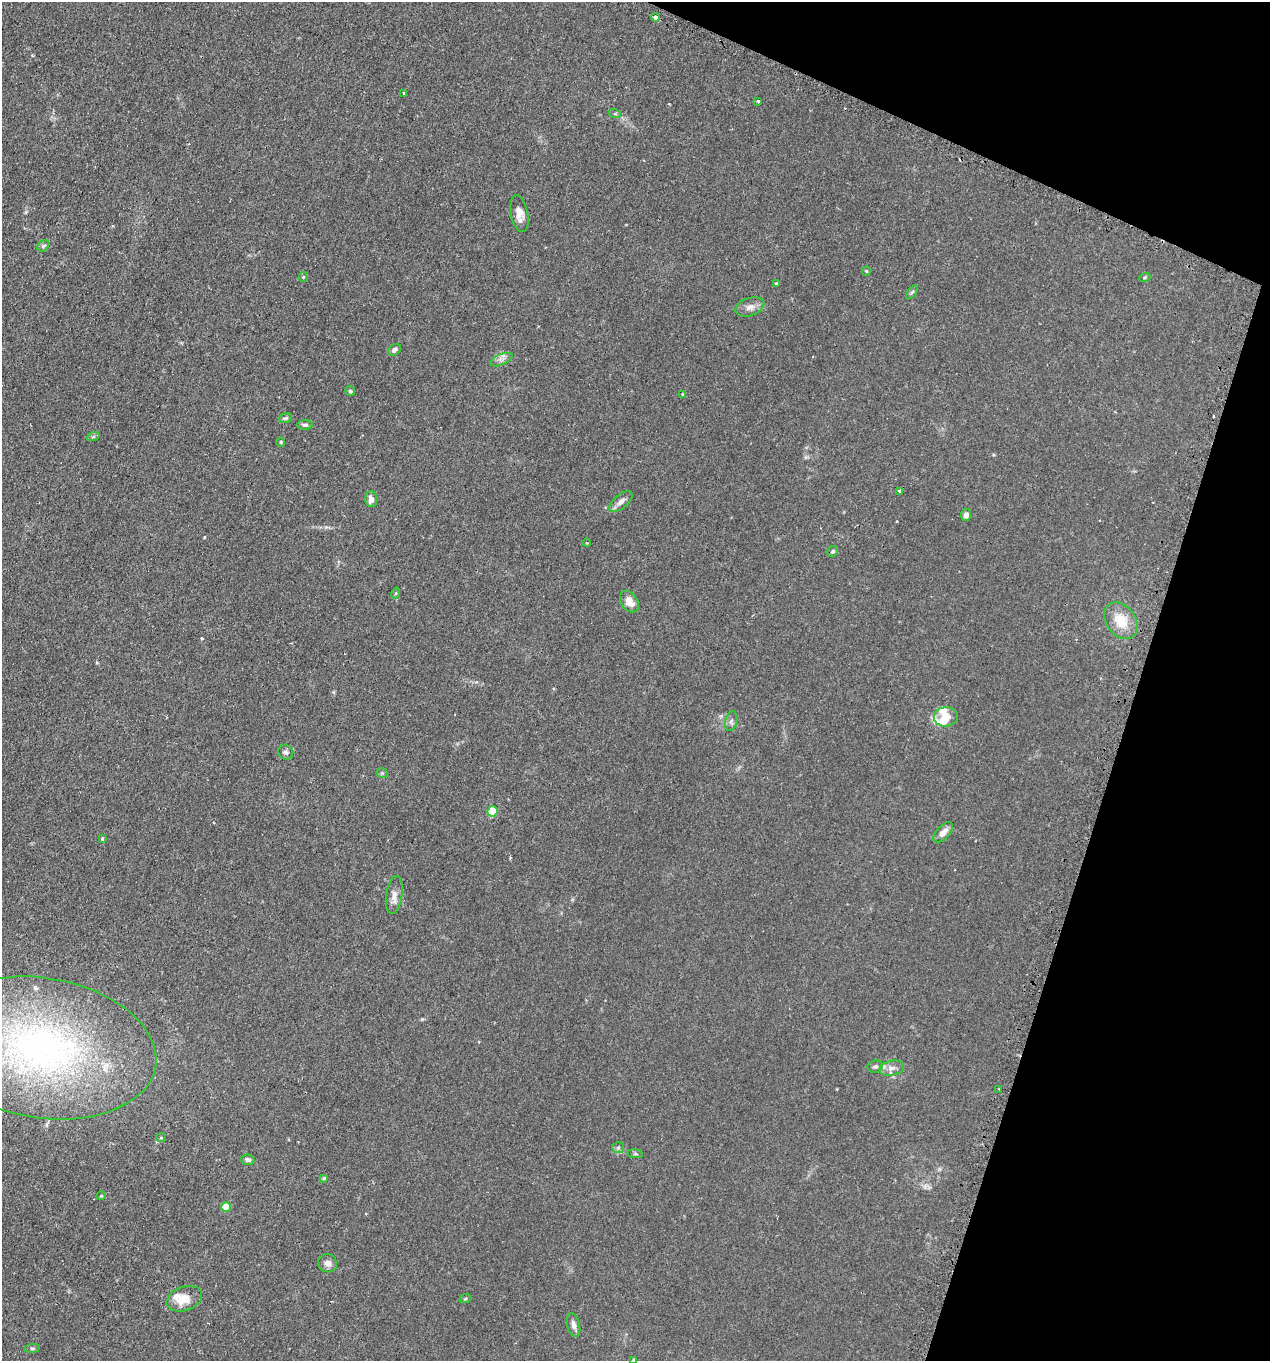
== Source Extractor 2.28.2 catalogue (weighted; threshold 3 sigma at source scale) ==
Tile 8 of 4 x 4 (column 4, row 2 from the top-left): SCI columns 4020-5287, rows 2938-4296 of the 5665 x 5686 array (HDU 1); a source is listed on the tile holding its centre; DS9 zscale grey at full resolution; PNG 1272 x 1363 px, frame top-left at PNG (2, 2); each listed source drawn as its Kron ellipse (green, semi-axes under 4 px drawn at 4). Shown black and unused: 16% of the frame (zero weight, under 2 of 3 exposures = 3% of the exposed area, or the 3 px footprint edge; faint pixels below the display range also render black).
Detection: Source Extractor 2.28.2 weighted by HDU 2 'WHT'; one run over the whole footprint, this tile lists its part. Background 0.0365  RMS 0.0053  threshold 0.0241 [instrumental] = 3 sigma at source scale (4.5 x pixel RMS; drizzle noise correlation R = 1.50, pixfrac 1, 0.05/0.05 arcsec/px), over >= 5 px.
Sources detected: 60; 1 cosmic-ray / hot-pixel residue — neither listed nor drawn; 5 inside a brighter listed object's ellipse — not listed separately; the other 54 listed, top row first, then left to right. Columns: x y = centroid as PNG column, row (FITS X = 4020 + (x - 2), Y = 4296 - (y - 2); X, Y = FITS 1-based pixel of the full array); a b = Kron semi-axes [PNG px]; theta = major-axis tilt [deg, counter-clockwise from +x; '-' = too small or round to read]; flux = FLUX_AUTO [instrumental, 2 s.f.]
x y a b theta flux
656 17 4 3 - 5
404 93 3 3 - 2.1
758 101 3 3 - 0.9
615 114 6 4 -19 0.66
519 214 19 8 -79 4.6
43 246 6 5 - 0.97
866 271 5 4 - 0.54
303 277 5 4 - 0.58
1145 277 6 3 19 0.61
776 284 4 3 - 0.56
912 292 8 4 54 0.82
750 307 15 9 19 3.2
394 350 7 5 36 1.4
501 360 12 5 23 2.1
350 391 5 5 - 0.63
682 394 4 3 - 0.39
286 418 7 4 16 0.85
305 425 8 5 1 1.1
93 437 6 4 19 0.72
281 442 4 4 - 0.63
900 491 4 3 - 5.8
371 499 8 6 -85 3.1
621 502 14 7 40 2.8
966 515 6 5 - 1.9
587 543 4 2 - 0.35
833 551 6 5 - 1
396 593 6 4 72 0.67
629 601 12 8 -56 5.1
1121 621 20 14 -54 12
946 717 12 10 5 5.4
731 721 10 6 76 1.5
286 752 8 7 - 1.4
382 773 5 5 - 0.72
492 811 5 5 - 23
943 832 12 6 47 3.6
102 838 3 3 - 0.51
394 895 19 8 82 3.9
41 1048 116 70 -9 210
875 1066 8 6 10 1.4
892 1068 12 7 12 3.1
999 1090 3 2 - 0.95
161 1138 5 4 - 0.55
618 1148 6 5 - 0.99
635 1154 8 4 -8 0.77
248 1160 6 5 - 1.6
324 1178 4 4 - 0.59
101 1196 4 3 - 0.48
226 1207 5 4 - 12
328 1263 9 9 - 2.9
184 1299 18 12 19 8.3
465 1299 6 3 19 0.54
574 1325 12 6 -76 2.5
32 1348 8 4 7 0.84
633 1360 3 3 - 0.55
Isophote crosses this tile's border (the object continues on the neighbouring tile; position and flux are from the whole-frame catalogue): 1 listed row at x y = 633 1360